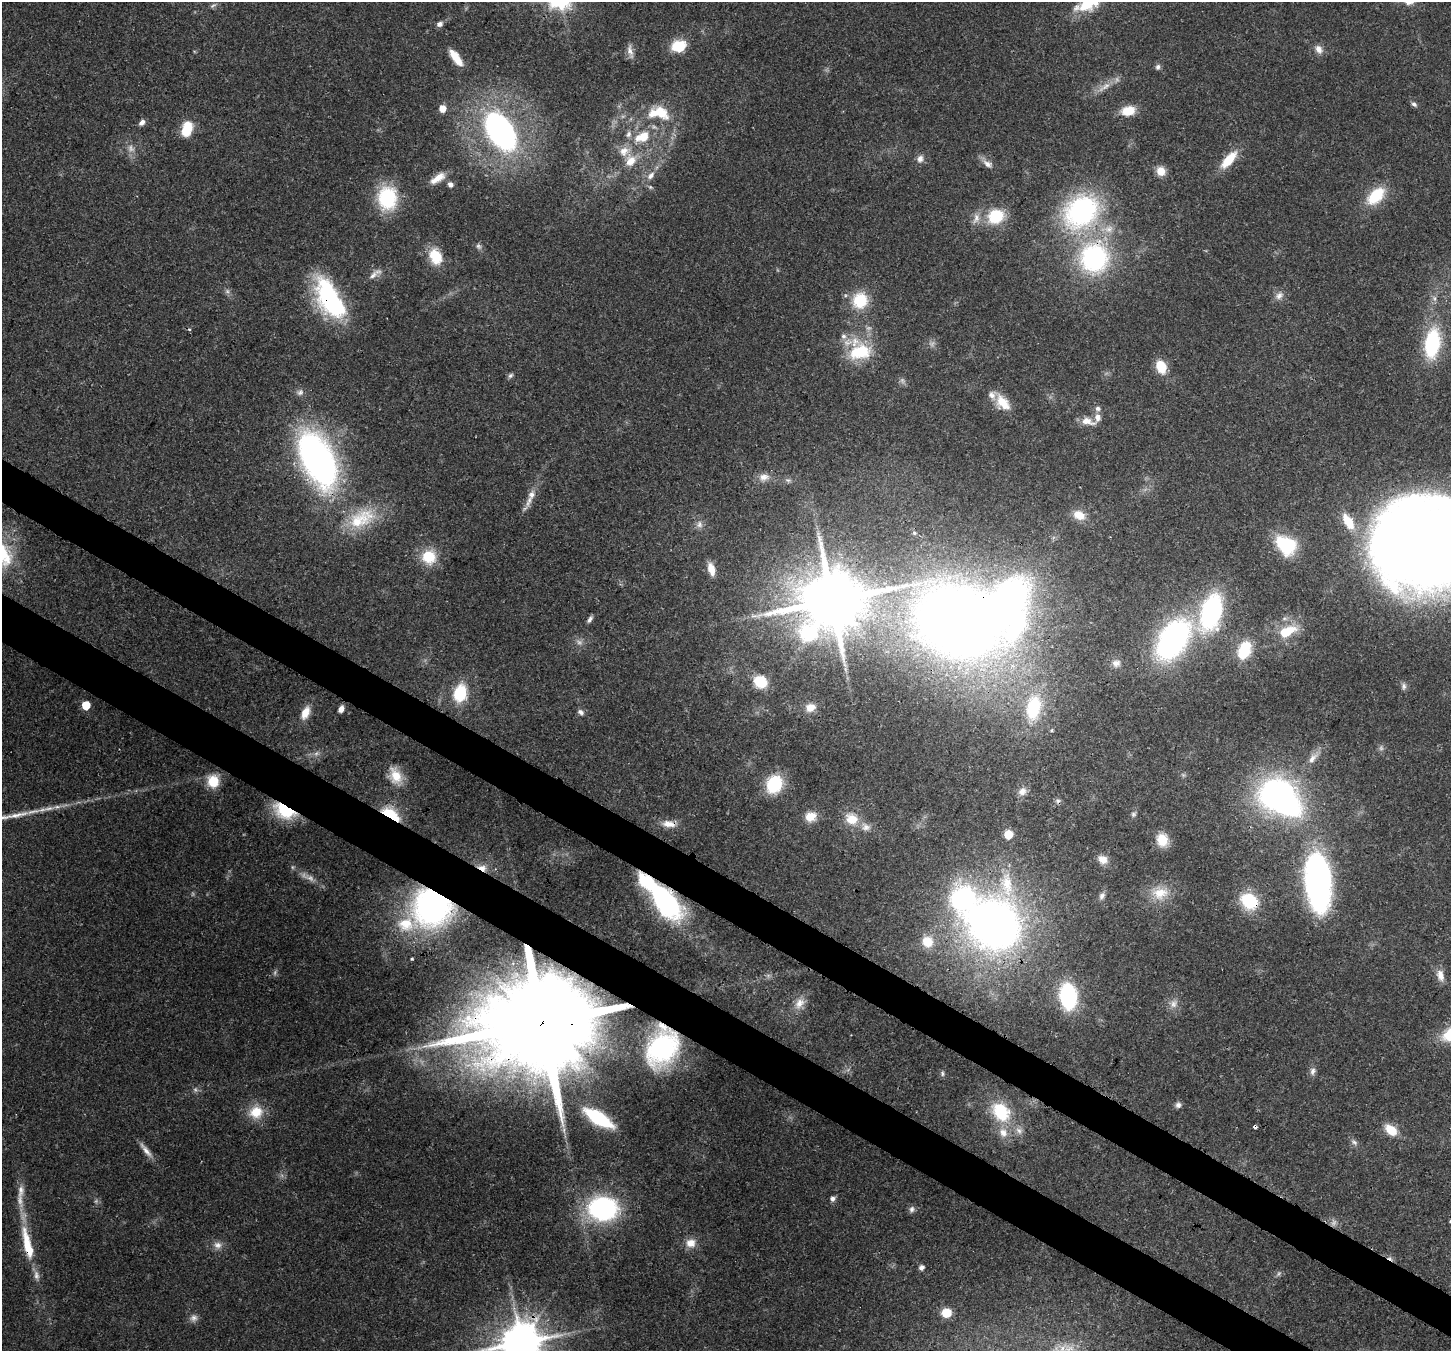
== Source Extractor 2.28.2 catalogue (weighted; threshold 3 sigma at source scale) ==
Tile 6 of 4 x 4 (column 2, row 2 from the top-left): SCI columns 1520-2968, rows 3051-4399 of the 5932 x 6037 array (HDU 1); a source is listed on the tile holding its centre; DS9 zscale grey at full resolution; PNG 1453 x 1353 px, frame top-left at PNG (2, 2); no overlay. Shown black and unused: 6% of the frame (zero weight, under 3 of 4 exposures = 7% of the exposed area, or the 3 px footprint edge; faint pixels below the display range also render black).
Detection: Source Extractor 2.28.2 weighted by HDU 2 'WHT'; one run over the whole footprint, this tile lists its part. Background 0.103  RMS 0.004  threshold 0.0179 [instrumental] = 3 sigma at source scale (4.5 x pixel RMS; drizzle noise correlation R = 1.50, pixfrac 1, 0.0396/0.0396 arcsec/px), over >= 5 px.
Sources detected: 169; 17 too faint to see at this stretch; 5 inside a brighter object's white glare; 4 cosmic-ray / hot-pixel residue — not listed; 14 inside a brighter listed object's ellipse — not listed separately; the other 129 listed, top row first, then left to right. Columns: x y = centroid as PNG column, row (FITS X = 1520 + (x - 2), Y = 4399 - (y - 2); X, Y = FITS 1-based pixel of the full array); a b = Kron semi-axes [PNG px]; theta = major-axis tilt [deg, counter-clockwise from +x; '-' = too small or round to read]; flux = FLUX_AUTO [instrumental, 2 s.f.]
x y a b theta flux
1086 4 19 11 26 16
213 5 11 4 31 1.1
440 24 7 6 - 1.8
678 46 12 10 10 15
1319 49 12 8 -57 2.8
630 51 20 7 -76 2.5
456 57 19 7 -54 7.3
1158 67 8 6 73 1.1
1105 86 20 7 33 4.2
1414 104 7 5 -37 1.2
442 108 5 5 - 6.3
1128 111 14 9 12 9.1
661 113 24 14 -45 12
142 122 7 5 45 2
187 129 17 10 74 11
500 131 35 21 -58 120
642 137 19 12 24 11
920 159 10 8 63 2.2
1229 160 23 9 48 11
630 161 14 11 57 6.6
987 164 16 9 -30 2.8
1161 171 10 9 - 5.2
651 175 13 8 50 2.9
438 178 21 8 33 5.1
450 184 7 6 - 1.6
650 187 6 5 - 0.79
1376 196 20 12 43 17
387 198 21 17 -87 33
1081 211 33 27 44 86
996 216 20 16 25 16
976 218 17 8 73 3.4
1108 229 14 10 -15 4.5
478 246 9 7 -57 1.2
435 256 20 15 -68 11
1094 258 27 24 83 71
373 275 16 7 44 2.6
1279 296 13 9 40 2.7
330 300 44 20 -69 60
860 300 19 18 - 14
1432 344 24 13 82 38
860 352 33 22 13 20
1161 367 14 10 -66 8.7
510 375 8 6 44 1
300 392 10 9 - 1.8
1003 402 21 13 -51 8.2
1098 408 7 6 - 1.5
1087 421 18 8 -16 4.5
318 460 46 23 -64 200
764 477 15 11 11 3.7
531 495 14 10 68 3.5
1079 515 15 11 -23 5.7
361 519 43 24 28 23
699 524 10 9 - 2.2
914 533 5 4 - 0.52
1421 544 86 77 -2 720
1286 545 22 16 -36 25
429 557 18 17 - 12
711 569 14 7 -75 5
832 600 23 18 46 3800
1211 612 31 17 74 74
590 619 9 5 55 1.3
958 622 69 56 -18 570
1286 632 11 6 24 19
1173 640 41 24 55 110
1244 650 18 12 69 17
1116 663 11 8 9 2.4
760 682 14 12 -34 13
1404 686 9 7 -77 1.4
460 693 18 13 77 18
86 705 6 5 - 13
1034 707 33 19 81 28
810 708 11 9 19 4.1
341 709 6 4 66 2.9
581 712 9 6 -40 1.4
305 713 18 9 65 5.5
1052 731 5 4 - 0.69
316 754 7 6 - 1.3
1312 758 18 9 50 4
1183 775 6 4 -44 0.7
396 776 24 14 -70 8.3
213 781 12 11 - 10
774 784 17 14 63 22
1022 791 12 10 46 3
1276 794 32 26 33 100
285 810 20 12 -25 26
391 814 23 10 -36 15
1134 814 7 6 - 0.94
811 816 13 11 19 5.9
852 819 19 16 -37 8.1
669 824 19 9 -7 4.5
1008 834 5 5 - 18
1162 840 13 11 -74 8.6
1103 859 12 10 -30 4
482 868 13 8 -19 3.6
310 878 17 8 -21 3.1
1318 881 52 21 -84 160
1160 893 23 16 11 9.3
1102 896 10 7 62 1.6
663 899 40 15 -47 100
1249 901 16 13 -37 22
432 907 37 34 -23 120
993 925 54 50 -75 290
927 942 15 13 -58 7.6
412 959 3 2 - 0.46
1440 975 16 9 -77 3.6
1068 996 23 15 -84 41
799 1003 18 12 52 5
541 1023 52 24 54 15000
662 1047 39 28 65 60
1313 1071 11 8 74 1.8
942 1073 7 5 -89 0.77
1178 1105 8 7 - 1.5
256 1112 19 17 22 9.6
1001 1112 28 21 -50 20
598 1118 23 9 -32 34
1391 1130 14 9 -40 8.3
1354 1142 9 6 -44 1.4
146 1150 25 6 -51 3.3
21 1191 19 9 84 3.9
832 1199 6 5 - 1.7
603 1208 23 18 -1 79
912 1209 9 7 73 1.3
691 1243 13 11 9 4.6
28 1245 48 10 -77 17
217 1245 11 10 - 2.8
921 1268 5 5 - 2.2
946 1313 8 7 - 8.6
194 1318 11 9 43 2.1
521 1342 13 11 34 1400
Overlapping masked pixels (flux is a lower limit): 16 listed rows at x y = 1094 258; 330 300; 318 460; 1421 544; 958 622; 285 810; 391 814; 669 824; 482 868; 663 899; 1249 901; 432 907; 541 1023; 662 1047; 28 1245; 521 1342
Isophote crosses this tile's border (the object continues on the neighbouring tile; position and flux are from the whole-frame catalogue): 3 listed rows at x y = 1086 4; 1421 544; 521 1342
Unlisted compact peaks at least as high as the median listed source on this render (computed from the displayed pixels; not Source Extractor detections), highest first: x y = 15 815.